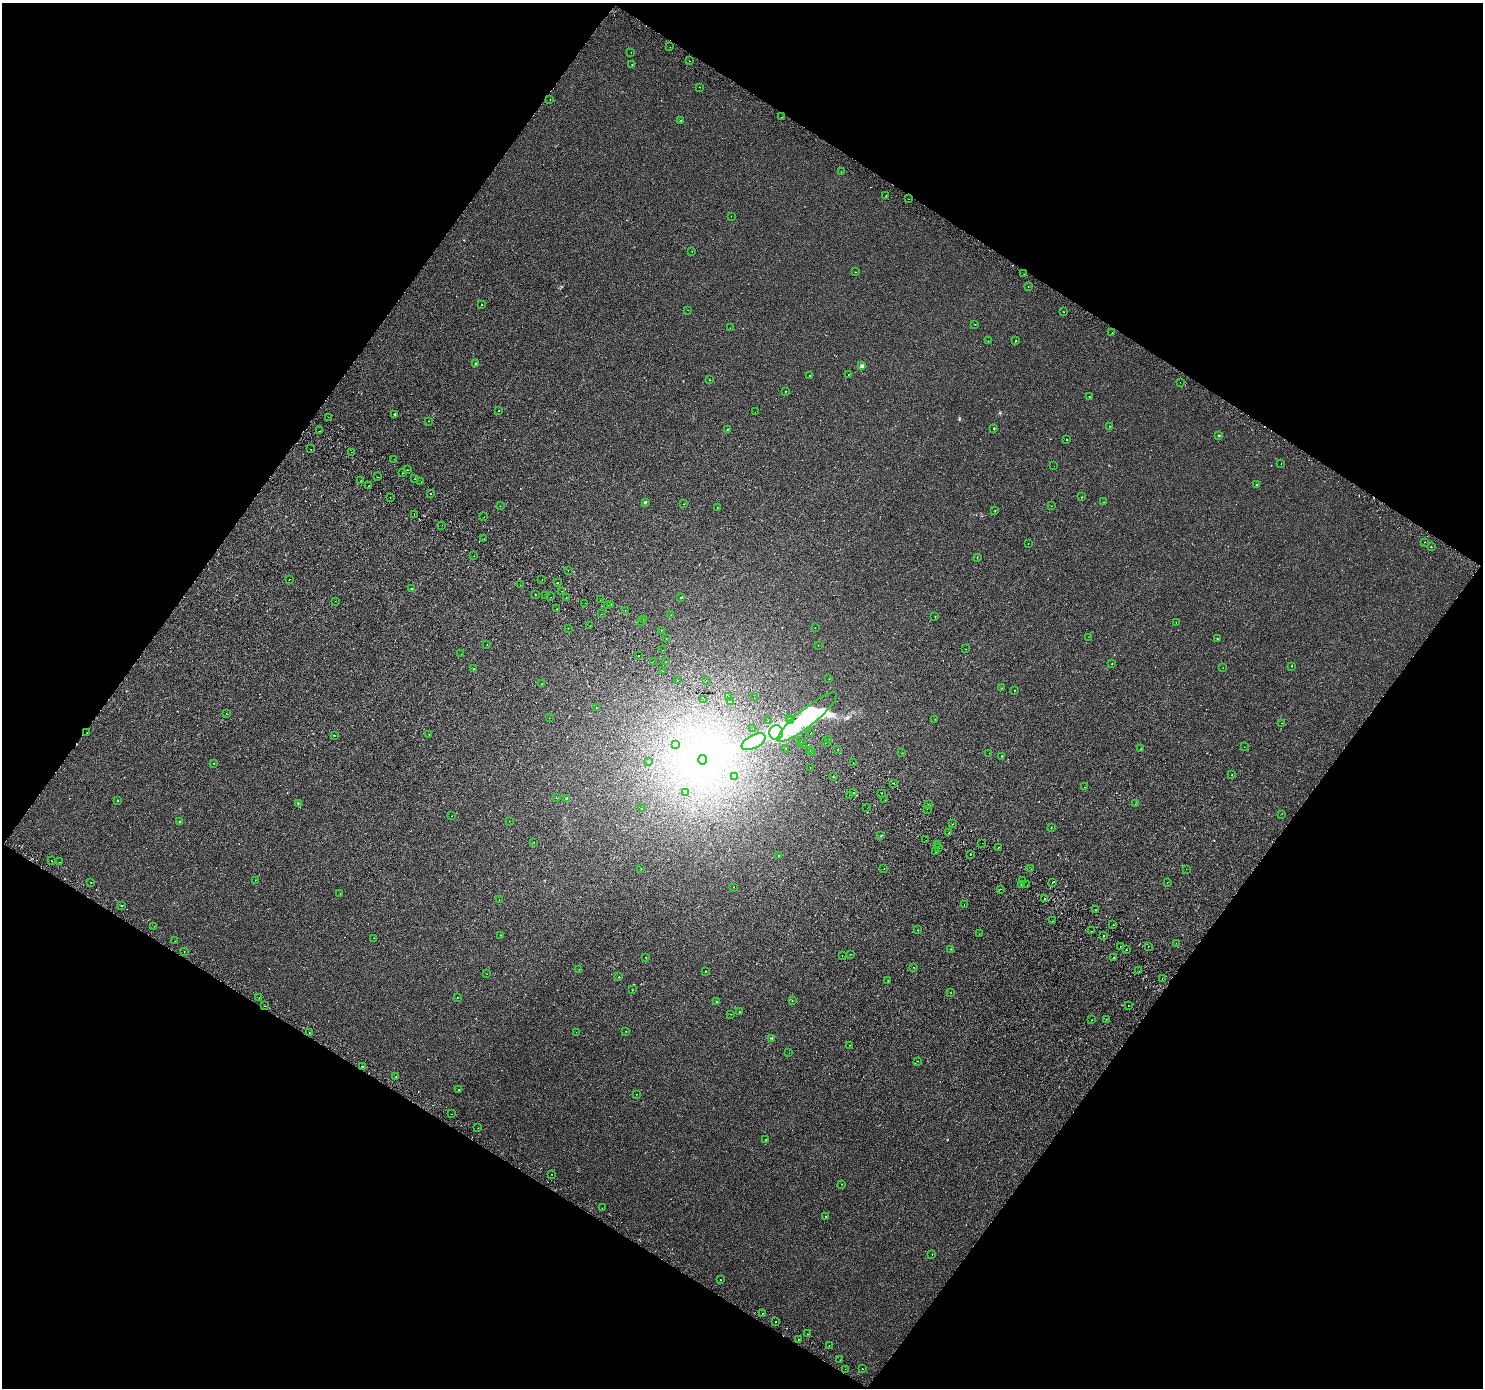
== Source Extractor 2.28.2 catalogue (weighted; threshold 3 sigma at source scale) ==
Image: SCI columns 43-5963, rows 302-5844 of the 5998 x 6079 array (HDU 1 of 3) = the unmasked area's bounding box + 8 px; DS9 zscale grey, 4 x 4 block average (1 PNG px = mean of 4 x 4 image px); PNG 1485 x 1390 px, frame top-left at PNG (2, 3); each listed source drawn as its Kron ellipse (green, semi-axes under 4 px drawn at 4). Shown black and unused: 49% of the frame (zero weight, under 2 of 3 exposures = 3% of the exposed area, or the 3 px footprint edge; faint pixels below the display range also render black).
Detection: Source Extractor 2.28.2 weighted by HDU 2 'WHT'. Background 2.48e-04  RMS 0.0039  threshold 0.0176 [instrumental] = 3 sigma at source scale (4.5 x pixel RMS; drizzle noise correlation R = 1.50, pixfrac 1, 0.0396/0.0396 arcsec/px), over >= 5 px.
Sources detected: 323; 10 inside a brighter object's white glare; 19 cosmic-ray / hot-pixel residue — neither listed nor drawn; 3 coinciding with a brighter row at this scale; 1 inside a brighter listed object's ellipse — not listed separately; the other 290 listed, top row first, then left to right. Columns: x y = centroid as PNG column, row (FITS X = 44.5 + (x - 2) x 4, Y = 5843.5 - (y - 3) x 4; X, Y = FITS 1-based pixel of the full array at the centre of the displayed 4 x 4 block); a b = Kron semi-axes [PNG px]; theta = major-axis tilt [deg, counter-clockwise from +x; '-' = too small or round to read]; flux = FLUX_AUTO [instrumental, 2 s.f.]
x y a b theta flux
670 47 2 2 - 1.8
631 52 2 2 - 0.43
690 61 2 2 - 1.4
632 64 2 2 - 0.43
699 87 2 2 - 0.5
550 99 2 2 - 0.47
782 117 2 2 - 1.1
681 120 2 2 - 0.74
841 172 2 2 - 0.58
886 196 2 2 - 2.7
909 199 2 2 - 0.72
731 216 2 2 - 0.51
692 251 2 2 - 0.43
856 272 2 2 - 0.87
1024 274 2 2 - 0.56
1028 286 2 2 - 2.7
481 305 2 2 - 5.2
688 310 2 2 - 0.34
1063 312 2 2 - 1.4
975 324 2 2 - 0.37
730 328 2 2 - 1
1112 333 2 2 - 0.93
988 341 2 2 - 0.6
1015 341 2 2 - 1.2
476 363 2 2 - 2.8
862 366 4 3 - 3.1
848 374 2 2 - 1
809 376 2 2 - 2
709 380 2 2 - 0.49
1180 382 2 2 - 0.34
785 391 2 2 - 0.58
1089 397 2 2 - 0.83
499 411 2 2 - 0.64
755 412 2 2 - 1.9
394 414 2 2 - 1.5
328 417 2 2 - 3.2
429 421 2 2 - 0.35
1110 426 2 2 - 0.59
994 428 2 2 - 1.1
727 429 2 2 - 0.89
319 431 2 2 - 1.3
1219 435 2 2 - 2.3
1067 440 2 2 - 0.89
311 449 2 2 - 1.2
352 452 2 2 - 1.2
394 459 2 2 - 0.71
1281 463 2 2 - 0.29
1054 466 2 2 - 2.5
407 470 2 2 - 0.99
402 473 2 2 - 1.1
377 477 2 2 - 4.1
415 479 2 2 - 1.3
361 481 2 2 - 4.1
421 482 2 2 - 0.54
369 485 2 2 - 1.3
1257 485 2 2 - 1.2
431 493 2 2 - 2.4
1082 497 2 2 - 0.84
390 498 2 2 - 4
645 502 3 2 - 2.1
1103 502 2 2 - 0.43
684 504 2 2 - 0.67
500 506 2 2 - 0.41
1051 506 2 2 - 0.46
717 508 2 2 - 0.77
995 510 2 2 - 0.85
414 515 2 2 - 0.8
484 517 2 2 - 0.45
442 525 2 2 - 0.54
484 539 2 2 - 0.35
1424 542 2 2 - 0.48
1028 543 2 2 - 0.33
1431 547 2 2 - 7.3
474 556 2 2 - 0.88
977 558 2 2 - 0.5
568 571 2 2 - 1.2
290 579 2 2 - 1.8
542 580 2 2 - 0.99
557 583 2 2 - 5.6
520 585 2 2 - 0.41
411 589 2 2 - 1.5
562 591 2 2 - 5.5
535 595 2 2 - 1.7
545 596 2 2 - 0.45
551 597 2 2 - 0.42
566 597 2 2 - 2.4
681 597 2 2 - 1.9
600 600 2 2 - 0.53
335 601 2 2 - 1.1
585 603 2 2 - 0.59
611 604 2 2 - 110
608 605 2 2 - 2.2
557 609 2 2 - 1.9
625 610 2 2 - 2.2
601 614 2 2 - 0.51
671 615 2 2 - 0.52
935 616 2 2 - 0.98
644 620 2 2 - 0.76
641 621 2 2 - 0.99
1176 622 2 2 - 1.2
590 625 2 2 - 0.55
568 628 2 2 - 0.48
815 628 2 2 - 0.69
661 630 2 2 - 0.94
1088 637 2 2 - 0.55
666 639 2 2 - 7.7
1217 639 2 2 - 1
487 644 2 2 - 3.1
818 645 2 2 - 0.45
966 649 2 2 - 0.36
663 650 2 2 - 1.8
461 654 2 2 - 1.7
639 656 2 2 - 2.1
653 661 2 2 - 0.47
666 662 2 2 - 0.57
1112 664 2 2 - 0.44
1292 666 2 2 - 0.84
1223 668 2 2 - 3.2
473 669 2 2 - 2.8
663 671 2 2 - 2.4
829 678 2 2 - 1.1
677 680 2 2 - 4.3
706 681 2 2 - 3.2
542 683 2 2 - 0.43
1002 688 2 2 - 0.47
1014 691 2 2 - 0.55
729 696 2 2 - 0.71
754 698 2 2 - 1
704 700 2 2 - 0.9
731 702 2 2 - 1.1
597 707 2 2 - 1.3
226 714 2 2 - 0.59
807 717 38 9 39 290
549 718 2 2 - 0.95
790 718 2 2 - 0.49
935 719 2 2 - 0.47
768 720 2 2 - 0.68
790 721 2 2 - 1.3
1281 723 2 2 - 1.8
753 729 2 2 - 0.38
87 733 2 2 - 0.49
776 733 7 6 - 390
811 733 2 2 - 0.55
429 734 2 2 - 3.9
334 735 2 2 - 0.79
828 739 2 2 - 0.83
753 742 13 6 27 57
801 742 2 2 - 0.59
825 742 2 2 - 1.4
803 743 2 2 - 2.5
676 745 2 2 - 0.64
1244 747 2 2 - 0.44
786 749 2 2 - 0.34
838 749 2 2 - 0.6
1141 749 2 2 - 0.46
810 750 2 2 - 0.4
812 752 2 2 - 8.1
902 753 2 2 - 0.5
989 753 2 2 - 0.49
1001 756 2 2 - 0.96
703 760 4 4 - 190
648 762 2 2 - 0.93
853 762 2 2 - 0.41
214 763 2 2 - 0.58
810 767 2 2 - 0.97
1232 775 2 2 - 0.52
735 776 2 2 - 1.3
834 777 2 2 - 3.8
894 784 2 2 - 1.4
1084 787 2 2 - 0.86
686 792 2 2 - 1.4
854 793 2 2 - 9.9
882 793 2 2 - 3.8
849 795 2 2 - 1.1
556 798 2 2 - 0.45
566 798 2 2 - 1.5
118 800 2 2 - 0.57
885 800 2 2 - 2.6
298 803 2 2 - 0.95
1135 804 2 2 - 0.43
928 805 2 2 - 0.38
867 808 2 2 - 0.64
642 809 2 2 - 0.7
927 809 2 2 - 0.49
1281 814 2 2 - 0.36
452 816 2 2 - 1.7
180 821 2 2 - 1.4
509 821 2 2 - 0.43
953 824 2 2 - 1
1051 828 2 2 - 0.53
949 833 2 2 - 6.2
881 835 2 2 - 1.2
926 840 2 2 - 1.2
534 842 2 2 - 0.41
982 843 2 2 - 1.8
937 844 2 2 - 0.63
939 847 2 2 - 1.8
999 847 2 2 - 0.88
936 852 2 2 - 2.8
970 854 2 2 - 4.2
779 855 2 2 - 1.2
52 861 2 2 - 0.61
60 862 2 2 - 0.39
641 868 2 2 - 0.57
884 869 2 2 - 0.4
1031 869 2 2 - 0.42
1186 869 2 2 - 0.41
255 880 2 2 - 0.43
1023 880 2 2 - 0.33
1052 882 2 2 - 2.1
1168 882 2 2 - 0.41
91 883 2 2 - 5.3
1022 884 2 2 - 3
1027 885 2 2 - 1
733 887 2 2 - 0.5
1001 889 2 2 - 7.7
340 894 2 2 - 0.73
1044 898 2 2 - 4.9
499 900 2 2 - 0.64
964 904 2 2 - 1.8
121 905 2 2 - 1.1
1095 909 2 2 - 5.8
1052 921 2 2 - 0.42
1113 925 2 2 - 8.3
154 926 2 2 - 0.39
917 930 2 2 - 0.49
1091 931 2 2 - 2.2
979 934 2 2 - 0.37
501 935 2 2 - 0.4
1103 936 2 2 - 2.6
373 938 2 2 - 0.49
175 941 2 2 - 2.2
1176 943 2 2 - 1.6
1120 946 2 2 - 1.6
1148 946 2 2 - 0.61
951 949 2 2 - 0.93
1126 950 2 2 - 15
184 952 2 2 - 1.8
850 954 2 2 - 0.59
842 956 2 2 - 0.74
646 957 2 2 - 0.65
1114 957 2 2 - 3.2
914 967 2 2 - 0.56
579 969 2 2 - 0.47
705 971 2 2 - 0.87
1139 971 2 2 - 1.1
487 974 2 2 - 0.36
619 977 2 2 - 1.2
1162 978 2 2 - 1.3
888 981 2 2 - 0.46
633 990 2 2 - 0.52
951 993 2 2 - 0.59
259 997 2 2 - 2.4
458 997 2 2 - 2.3
792 1001 2 2 - 0.89
716 1002 2 2 - 0.53
265 1006 2 2 - 1.6
1128 1006 2 2 - 4.2
740 1011 2 2 - 0.6
731 1014 2 2 - 2.2
1106 1019 2 2 - 0.54
1091 1020 2 2 - 0.53
626 1031 2 2 - 0.41
576 1032 2 2 - 0.35
309 1033 2 2 - 10
772 1038 2 2 - 0.99
850 1045 2 2 - 0.35
789 1053 2 2 - 0.42
917 1061 2 2 - 0.37
362 1066 2 2 - 12
396 1077 2 2 - 0.73
459 1090 2 2 - 2.1
637 1094 2 2 - 0.46
451 1114 2 2 - 0.57
478 1128 2 2 - 0.38
766 1140 2 2 - 0.76
552 1174 2 2 - 0.62
842 1184 2 2 - 0.57
602 1208 2 2 - 1.1
825 1216 2 2 - 0.67
932 1255 2 2 - 0.8
720 1280 2 2 - 1.8
763 1313 2 2 - 8.8
776 1322 2 2 - 1.8
807 1334 2 2 - 0.46
798 1339 2 2 - 0.65
829 1345 2 2 - 0.79
840 1360 2 2 - 0.35
845 1369 2 2 - 0.57
862 1369 2 2 - 2.1
Diffuse or blended objects may show on this block-average render without a row.